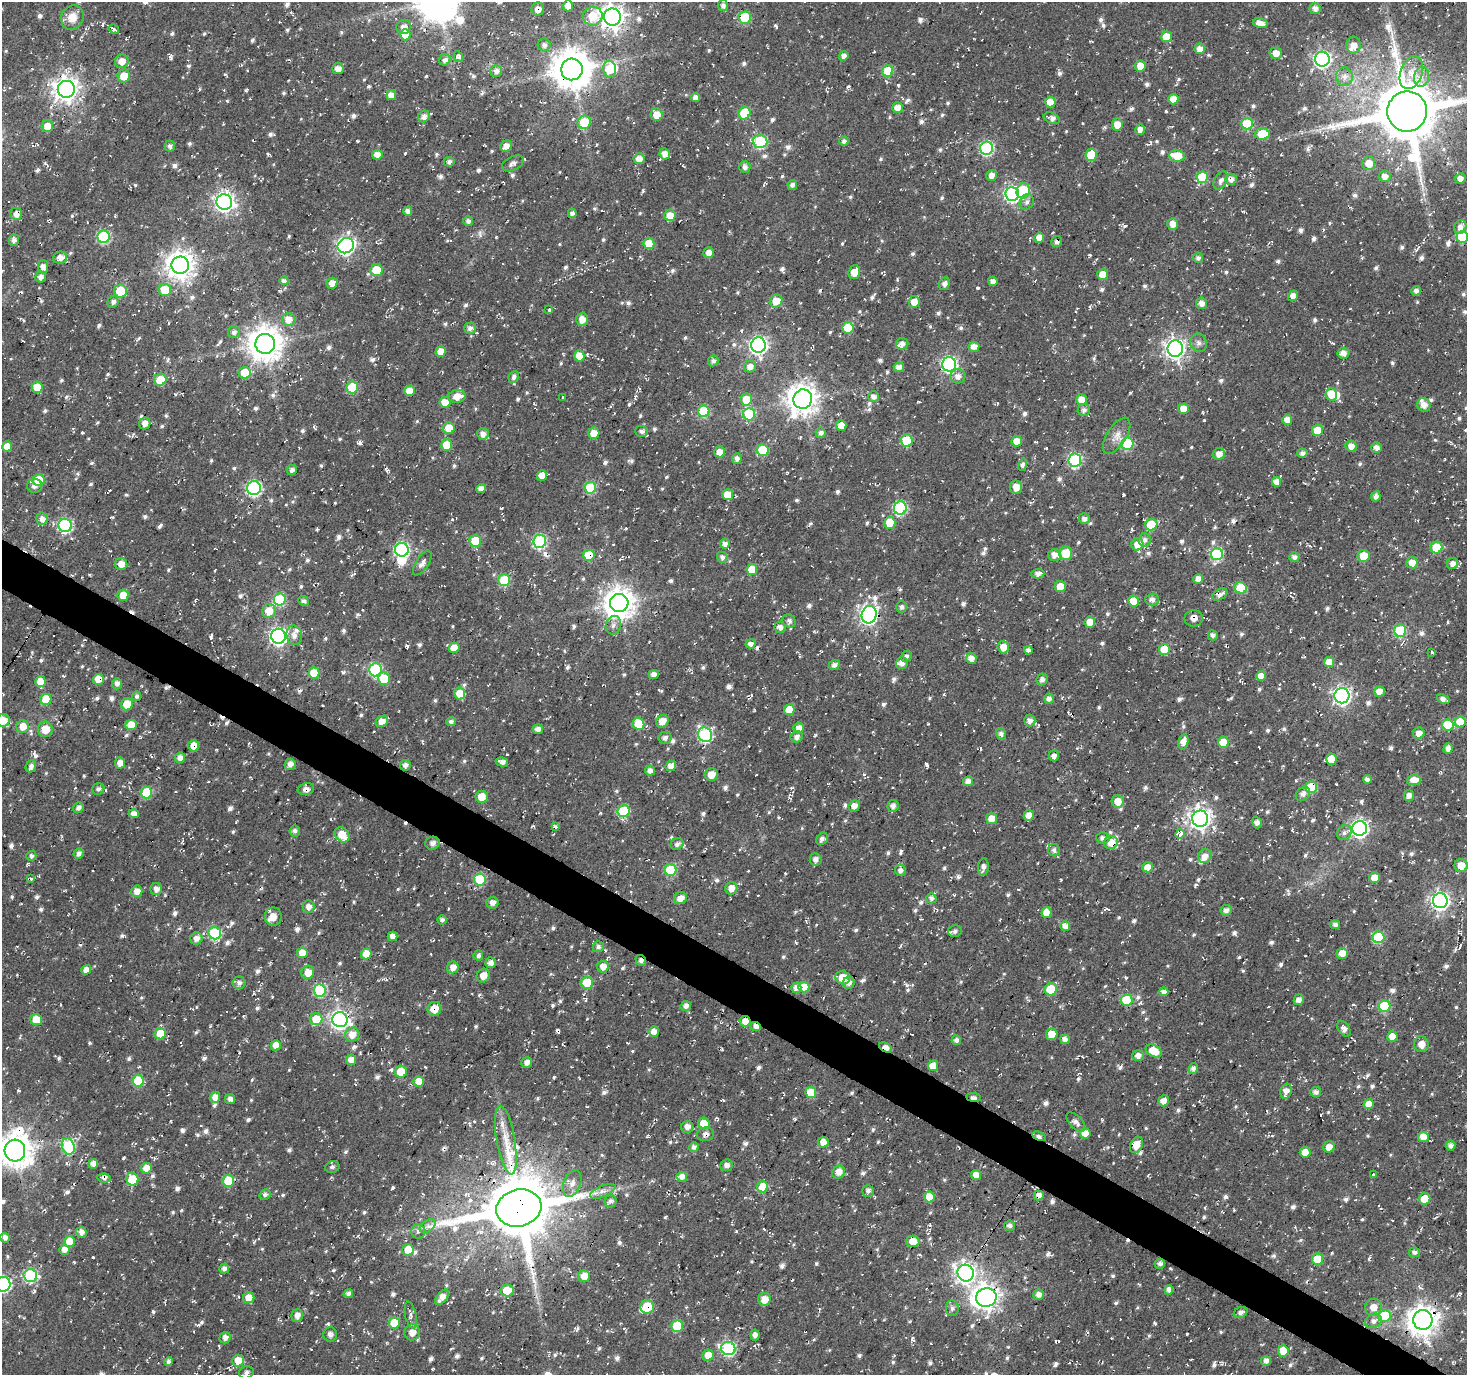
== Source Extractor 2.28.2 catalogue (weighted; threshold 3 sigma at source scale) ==
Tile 6 of 4 x 4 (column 2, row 2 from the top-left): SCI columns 1469-2933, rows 3003-4375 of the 5863 x 5936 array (HDU 1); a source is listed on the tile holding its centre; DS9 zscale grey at full resolution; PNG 1469 x 1377 px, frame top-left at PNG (2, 2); each listed source drawn as its Kron ellipse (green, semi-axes under 4 px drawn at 4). Shown black and unused: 3% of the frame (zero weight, under 2 of 3 exposures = <1% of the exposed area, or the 3 px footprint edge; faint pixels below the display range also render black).
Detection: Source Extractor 2.28.2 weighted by HDU 2 'WHT'; one run over the whole footprint, this tile lists its part. Background -0.00386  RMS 0.0082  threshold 0.037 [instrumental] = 3 sigma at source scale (4.5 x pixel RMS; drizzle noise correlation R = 1.50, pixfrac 1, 0.0396/0.0396 arcsec/px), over >= 5 px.
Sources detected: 1343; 3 inside a brighter object's white glare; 48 cosmic-ray / hot-pixel residue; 1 long thin detection or spike segment (spike, bleed or trail) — neither listed nor drawn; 16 inside a brighter listed object's ellipse — not listed separately; of the other 1275, all 500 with FLUX_AUTO >= 3.15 (the completeness limit of this list) listed and drawn (775 fainter detections not listed), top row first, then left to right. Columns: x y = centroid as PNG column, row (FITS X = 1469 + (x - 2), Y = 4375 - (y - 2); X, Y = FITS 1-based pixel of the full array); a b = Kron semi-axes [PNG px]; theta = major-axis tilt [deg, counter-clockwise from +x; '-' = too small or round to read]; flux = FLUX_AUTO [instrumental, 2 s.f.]
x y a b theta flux
568 6 5 5 - 8
723 6 5 5 - 3.8
1315 8 6 5 - 5.1
538 9 6 6 - 5.3
593 16 10 9 - 25
72 17 12 11 - 11
612 17 8 8 - 810
745 18 6 6 - 47
1260 23 7 5 -12 9.6
404 27 7 7 - 5.6
114 29 5 3 - 3.8
405 35 6 5 - 16
1167 37 5 5 - 18
544 45 6 6 - 3.8
1354 45 8 7 - 7.7
1200 49 5 5 - 6.4
1276 53 6 5 - 9.4
844 56 5 4 - 4.8
459 57 5 4 - 4.4
1322 59 7 7 - 260
445 60 6 5 - 3.6
122 61 7 6 - 8.2
1140 66 5 5 - 10
338 69 5 5 - 6.7
572 69 11 11 - 2500
609 69 8 6 -87 21
496 71 6 5 - 4.9
888 71 5 5 - 31
1411 72 17 11 71 11
124 76 6 6 - 14
1344 77 9 8 - 6
1421 77 10 7 80 5.6
66 89 8 8 - 800
391 95 5 5 - 8.6
695 97 4 4 - 4.6
1173 99 5 5 - 12
1050 102 5 5 - 13
898 108 5 5 - 8.4
1407 111 20 19 - 6600
744 113 6 5 - 35
657 115 6 6 - 10
424 116 6 5 - 6
1052 118 8 5 -23 4
584 122 7 6 - 28
1117 124 6 5 - 11
1247 124 6 5 - 43
47 126 6 5 - 10
1140 130 5 5 - 6.2
1262 134 7 5 4 26
844 141 4 4 - 3.3
760 142 7 6 - 77
170 146 5 5 - 3.3
506 146 6 5 - 7.7
987 148 6 6 - 120
665 154 6 5 - 6.3
377 155 5 5 - 9.7
1091 155 6 5 - 32
1177 156 8 5 -10 21
639 159 5 5 - 7.7
449 162 5 5 - 3.5
513 163 11 7 25 3.6
1369 163 7 6 - 11
745 167 6 5 - 3.9
992 175 5 5 - 6.2
1385 176 6 5 - 6.8
1202 177 6 5 - 43
1460 178 5 5 - 5
1231 179 6 5 - 5
1221 180 10 6 60 3.5
792 185 5 4 - 3.8
1023 191 8 6 69 61
1012 194 7 7 - 190
224 202 8 7 - 410
1027 202 8 7 - 3.2
408 211 4 4 - 4.7
572 213 4 4 - 3.9
16 214 6 5 - 6
670 215 6 6 - 9.7
468 221 5 5 - 3.4
1173 224 6 5 - 6.8
1460 227 7 6 - 6
104 237 6 6 - 95
1462 237 6 5 - 46
1039 238 5 5 - 7.8
14 240 6 5 - 4
1057 241 6 5 - 4
649 243 5 5 - 25
346 246 8 7 - 290
709 253 5 5 - 5.9
60 257 7 6 - 5.9
1198 258 5 5 - 3.3
180 265 9 8 - 1000
43 266 6 5 - 5.7
376 270 6 6 - 23
854 272 7 5 72 11
1103 274 5 5 - 12
41 277 5 5 - 4.6
284 281 4 4 - 3.2
993 281 5 4 - 3.6
332 283 6 5 - 6.8
944 284 6 5 - 3.9
165 290 6 6 - 23
120 291 6 6 - 30
1416 291 5 4 - 3.8
1293 296 5 5 - 5.6
776 301 7 6 - 14
113 302 6 5 - 3.3
914 302 6 5 - 11
1201 303 6 5 - 5.9
549 309 3 3 - 3.4
288 320 7 6 - 8.9
582 320 6 6 - 7.1
470 328 6 5 - 3.8
848 328 6 5 - 34
234 332 6 6 - 3.1
1198 343 9 8 - 3.6
265 344 10 10 - 1600
902 344 6 5 - 5.1
758 345 8 7 - 320
974 347 5 5 - 6.7
1175 349 8 8 - 460
441 351 5 5 - 9.3
1343 353 6 5 - 5.5
579 356 5 5 - 14
713 361 5 5 - 3.3
949 364 7 7 - 210
750 366 6 6 - 6.2
899 367 5 5 - 6.2
245 373 6 6 - 20
958 376 7 7 - 5.4
514 377 6 5 - 3.2
160 380 6 6 - 23
37 387 6 5 - 19
352 387 6 5 - 42
409 391 5 5 - 11
1331 394 6 5 - 15
457 396 8 6 11 10
562 397 3 3 - 3.2
874 397 5 5 - 4.3
803 399 9 9 - 1200
746 400 6 6 - 17
1081 400 5 5 - 11
445 402 5 5 - 16
1424 405 7 6 - 6.7
1183 409 5 5 - 9.3
1084 410 6 6 - 3.7
704 411 6 6 - 48
749 414 6 6 - 54
1287 420 5 5 - 8.6
145 423 6 5 - 6.3
841 425 5 5 - 9.2
449 428 6 6 - 14
642 431 6 5 - 3.5
1317 431 5 5 - 18
594 433 6 5 - 9.6
821 433 5 5 - 3.5
483 434 6 5 - 5.5
1117 436 20 9 57 8.1
907 440 6 6 - 32
1017 441 5 5 - 13
1127 444 6 6 - 52
446 445 5 5 - 22
7 446 5 5 - 10
1351 446 6 5 - 6.7
1376 447 5 5 - 5.1
763 450 6 6 - 32
720 452 5 5 - 9.2
1302 453 5 4 - 4.1
1219 454 6 5 - 6.9
737 459 5 4 - 4.8
1075 460 7 6 - 110
1022 465 6 4 73 3.3
292 470 5 5 - 4.2
542 475 5 5 - 8.9
39 480 6 5 - 36
1277 482 5 4 - 7.7
35 486 7 7 - 4.8
1016 487 6 6 - 8.5
254 488 7 7 - 170
590 488 6 5 - 50
481 489 5 4 - 5.6
728 495 5 5 - 18
1376 496 5 5 - 3.9
900 508 6 6 - 110
42 519 6 5 - 5.4
1084 519 5 5 - 4.4
890 523 6 5 - 18
65 525 7 6 - 130
1151 525 6 5 - 33
1145 540 6 6 - 3.5
475 541 6 6 - 34
540 541 6 6 - 130
725 544 5 5 - 4.8
1137 544 6 6 - 8.5
1437 548 6 5 - 33
402 550 7 7 - 150
1066 553 7 6 - 21
1217 554 6 6 - 84
589 555 6 5 - 25
1055 555 6 6 - 6.8
1364 556 6 6 - 18
722 557 5 5 - 3.8
1294 557 5 5 - 4.5
422 563 14 6 57 5.2
1412 563 5 5 - 10
121 564 6 6 - 6.6
1452 564 6 5 - 5.2
752 570 5 5 - 22
1038 574 6 4 2 5
1198 579 5 4 - 6.9
504 580 6 6 - 43
1060 587 5 5 - 15
1241 588 6 5 - 37
123 595 6 5 - 11
1220 595 8 5 29 5.1
280 599 6 6 - 69
1152 600 7 6 - 4.9
304 601 5 4 - 3.4
1133 601 5 5 - 17
619 603 9 9 - 1400
902 607 6 5 - 3.2
269 611 7 6 - 17
869 615 9 7 74 360
1194 618 9 8 - 5.7
789 621 7 6 - 3.3
1090 622 5 5 - 9.3
613 625 9 7 72 4.1
780 627 5 5 - 5.3
1400 631 6 6 - 68
294 635 10 7 -77 5.2
1213 635 5 5 - 3.8
278 636 7 7 - 290
750 644 5 4 - 4.4
1003 647 6 5 - 9.9
454 648 5 5 - 13
1028 650 4 4 - 3.7
1164 650 5 5 - 27
1432 653 3 3 - 7.7
906 656 6 5 - 3.3
971 658 5 5 - 6
1329 662 5 5 - 12
902 663 6 5 - 5.6
834 665 5 5 - 4.1
375 670 6 6 - 110
314 673 5 5 - 24
654 674 5 4 - 6
1261 676 5 5 - 9.8
98 679 5 5 - 12
384 679 6 6 - 26
1042 679 6 5 - 4.1
40 681 5 5 - 14
117 684 5 5 - 4.4
1379 691 5 5 - 7.4
460 693 6 5 - 15
137 696 5 4 - 3.2
1342 696 7 7 - 320
46 699 5 5 - 24
1049 699 5 5 - 4.8
1443 699 6 4 -23 5.1
127 704 6 6 - 15
789 710 5 5 - 18
3 720 6 6 - 9.8
1030 720 6 5 - 4.9
382 721 7 5 36 9.5
662 721 7 6 - 9.5
451 722 5 4 - 3.7
1460 722 5 5 - 23
639 724 6 5 - 29
131 725 5 5 - 15
1448 725 6 5 - 34
23 726 6 6 - 12
799 728 5 5 - 8.8
45 729 7 7 - 16
538 729 5 5 - 5
1419 733 6 6 - 6.4
1001 734 6 5 - 3.8
705 735 7 6 - 140
797 737 6 5 - 4.5
665 738 6 6 - 3.8
1183 742 8 5 76 6.7
1224 742 5 5 - 23
194 746 5 5 - 8.5
1448 749 5 4 - 4.8
1054 756 5 5 - 4
180 758 5 5 - 6.8
1331 759 5 5 - 16
502 762 6 4 -14 5.8
120 763 5 5 - 7.8
290 764 5 5 - 5.4
405 765 5 5 - 3.4
31 766 6 5 - 3.7
671 766 5 5 - 7.1
650 771 5 5 - 5
711 775 6 6 - 11
1367 779 4 4 - 3.9
1414 780 7 5 8 10
968 781 5 5 - 5.1
1311 787 6 6 - 48
98 789 6 5 - 3.3
306 789 8 6 13 4.2
146 793 6 5 - 56
1303 794 8 6 41 4.3
1409 796 5 5 - 4.9
482 797 6 6 - 11
1118 801 6 6 - 10
854 806 6 5 - 5.4
893 806 6 5 - 4.5
78 808 5 5 - 3.9
623 811 6 6 - 62
134 814 5 4 - 5.4
1029 815 5 5 - 7.6
992 819 5 5 - 11
1200 819 8 8 - 530
1257 823 6 4 -72 4.6
555 826 3 3 - 13
1360 828 7 7 - 310
295 831 5 5 - 3.5
1344 832 8 7 - 3.2
1180 834 5 3 - 95
342 835 8 6 -47 16
1103 838 7 6 - 3.6
822 839 7 5 49 3.7
1111 842 7 6 - 13
432 843 7 6 - 4.9
677 844 7 5 34 3.4
1054 850 6 6 - 3.3
79 854 5 5 - 4.2
31 856 5 5 - 3.3
1205 856 7 6 - 7.3
816 859 6 6 - 4
1461 865 6 6 - 12
983 867 9 5 83 3.8
1148 867 5 5 - 7.8
670 870 6 6 - 49
900 870 6 5 - 4.4
1374 878 5 5 - 10
30 879 3 3 - 4
480 879 6 6 - 54
731 888 6 6 - 7.2
156 889 6 6 - 5
137 891 5 5 - 8.4
680 898 6 6 - 7.9
931 898 5 5 - 3.4
1440 901 7 7 - 330
493 903 6 6 - 4.6
308 907 6 6 - 6
1226 910 6 5 - 4.5
1046 913 5 5 - 12
273 916 9 8 - 8.9
442 920 4 4 - 3.2
1335 925 5 4 - 3.8
1065 926 5 5 - 6.6
955 931 7 6 - 3.6
215 933 6 6 - 81
393 936 5 4 - 6.6
1378 937 6 6 - 64
196 939 6 6 - 6.5
598 947 5 5 - 3.2
302 953 5 5 - 11
1342 953 5 5 - 10
366 954 5 5 - 13
478 956 5 5 - 3.3
641 961 6 5 - 3.3
490 963 5 5 - 4.6
453 967 6 5 - 7.2
603 967 6 5 - 7.9
86 970 5 4 - 6.7
308 972 7 6 - 10
483 976 7 6 - 8.5
843 978 7 6 - 16
239 983 6 6 - 4.3
587 983 6 6 - 28
849 983 6 6 - 4.7
804 987 5 5 - 16
796 988 5 5 - 5.7
1051 989 6 6 - 26
320 990 6 6 - 82
1164 992 4 4 - 3.9
1127 1000 6 5 - 44
1299 1000 5 5 - 4.8
686 1006 5 5 - 4.9
1385 1006 6 5 - 64
434 1009 7 6 - 13
316 1019 6 6 - 22
36 1020 6 5 - 17
340 1020 8 7 - 400
745 1021 5 5 - 6.5
756 1026 5 4 - 6.6
1344 1029 8 5 -54 4.5
654 1032 5 5 - 6.7
160 1034 6 5 - 21
1052 1034 6 5 - 12
352 1035 7 7 - 9.9
1392 1036 5 5 - 11
1065 1039 5 4 - 5.4
956 1040 5 4 - 4
1421 1044 8 7 - 7.6
276 1045 5 5 - 8.2
886 1048 7 3 -28 8.6
1154 1051 8 5 -30 17
1138 1056 6 5 - 4.8
351 1060 5 5 - 8.2
527 1062 5 5 - 5.4
933 1066 5 5 - 10
1193 1068 5 5 - 3.9
401 1072 6 6 - 20
138 1081 6 5 - 46
419 1082 5 5 - 13
1286 1091 7 5 71 6.7
811 1092 5 5 - 23
1316 1092 5 5 - 4.1
215 1097 5 5 - 7.3
973 1097 7 4 -7 4.4
230 1099 5 5 - 4.3
1164 1101 5 5 - 6.4
1369 1104 5 5 - 11
1076 1122 12 6 -47 4.4
704 1123 6 5 - 19
687 1127 6 6 - 6.1
1085 1133 5 5 - 9
705 1134 8 7 - 3.6
1039 1136 7 4 -26 4.3
1423 1137 5 5 - 10
506 1140 35 9 -80 16
823 1142 5 5 - 7.9
1136 1145 9 6 63 11
1450 1145 5 5 - 4
68 1146 8 6 -71 65
694 1147 4 4 - 4.2
1329 1147 6 5 - 7.5
15 1150 11 10 - 1600
1305 1152 5 5 - 9.2
93 1164 5 5 - 7.2
726 1165 6 5 - 4.3
332 1167 7 6 - 3.4
146 1168 5 5 - 8.5
839 1172 7 6 - 8.4
976 1175 5 5 - 9.3
1374 1175 3 3 - 6.7
682 1177 5 5 - 5.9
104 1178 7 4 -9 3.4
132 1179 6 6 - 39
228 1181 6 5 - 32
572 1183 14 8 68 6.2
763 1187 5 5 - 28
603 1191 13 5 24 4.5
868 1191 6 5 - 3.5
265 1195 6 5 - 3.2
1039 1196 5 5 - 5.7
929 1197 5 5 - 19
1425 1199 6 5 - 16
611 1201 6 5 - 4
519 1208 23 18 14 6700
428 1226 9 5 34 3.7
1010 1226 5 5 - 3.8
81 1232 5 5 - 5.4
418 1232 7 7 - 3.2
5 1238 5 5 - 5.1
69 1241 5 5 - 16
913 1241 7 6 - 12
64 1250 5 5 - 6.9
408 1250 6 5 - 13
1415 1252 5 5 - 3.6
1318 1259 6 5 - 24
1160 1264 5 5 - 3.5
224 1269 5 5 - 3.7
966 1273 8 8 - 450
30 1275 7 6 - 97
584 1276 6 6 - 11
3 1284 7 7 - 180
507 1290 7 6 - 17
1169 1290 5 4 - 4.7
348 1294 5 4 - 3.6
1038 1295 5 5 - 5.7
442 1297 9 5 49 7.3
986 1297 10 9 - 770
249 1298 5 5 - 12
764 1300 6 6 - 11
647 1307 7 6 - 26
1374 1307 8 8 - 9.5
952 1308 8 6 90 3.3
1241 1313 7 5 24 3.8
411 1315 13 5 -79 3.8
297 1316 6 5 - 6.1
1385 1316 6 6 - 49
1423 1320 10 9 - 1100
1373 1321 9 7 26 4.9
394 1323 5 5 - 22
677 1326 6 6 - 30
412 1332 8 7 - 7.1
330 1334 7 6 - 3.2
755 1335 5 4 - 3.4
225 1338 6 5 - 5.4
728 1349 7 6 - 130
1283 1351 5 5 - 15
708 1355 6 5 - 11
238 1361 6 5 - 13
1266 1361 5 5 - 4.7
169 1362 4 4 - 3.3
246 1372 7 6 - 3.3
Overlapping masked pixels (flux is a lower limit): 38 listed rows (the first 20) at x y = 538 9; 612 17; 745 18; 572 69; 66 89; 1407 111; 16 214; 1057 241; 949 364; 1075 460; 254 488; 589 555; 1220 595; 869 615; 1194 618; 98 679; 194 746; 1311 787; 1111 842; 432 843
Isophote crosses this tile's border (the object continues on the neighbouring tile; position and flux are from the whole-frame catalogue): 7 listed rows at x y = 612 17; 1407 111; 1462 237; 3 720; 15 1150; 3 1284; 246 1372